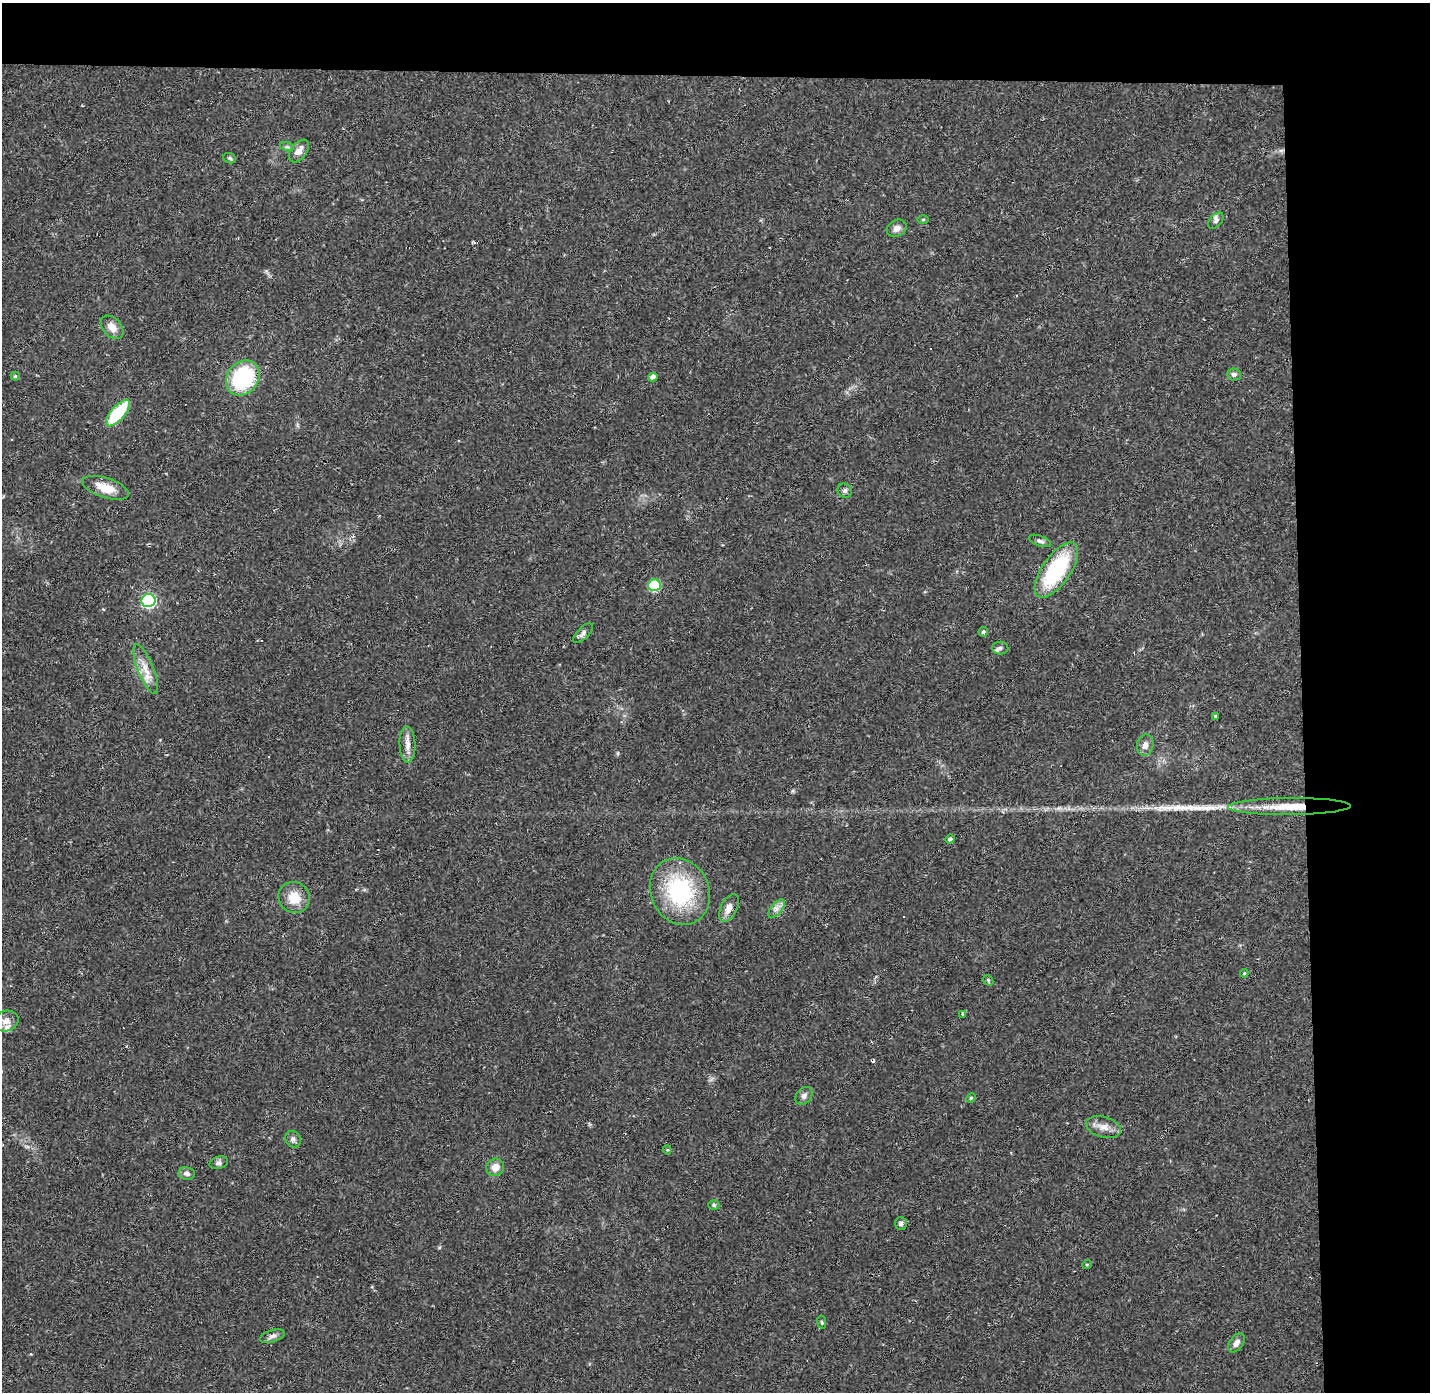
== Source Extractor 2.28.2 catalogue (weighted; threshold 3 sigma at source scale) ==
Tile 3 of 3 x 3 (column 3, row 1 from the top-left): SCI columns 2858-4285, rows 2822-4211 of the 4285 x 4255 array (HDU 1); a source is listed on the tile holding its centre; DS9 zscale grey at full resolution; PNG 1432 x 1394 px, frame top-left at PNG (2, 3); each listed source drawn as its Kron ellipse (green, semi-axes under 4 px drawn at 4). Shown black and unused: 14% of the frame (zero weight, under 2 of 3 exposures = <1% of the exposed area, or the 3 px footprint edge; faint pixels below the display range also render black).
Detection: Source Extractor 2.28.2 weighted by HDU 2 'WHT'; one run over the whole footprint, this tile lists its part. Background 0.0807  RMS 0.0053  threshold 0.0238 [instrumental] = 3 sigma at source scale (4.5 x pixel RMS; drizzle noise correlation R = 1.50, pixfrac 1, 0.05/0.05 arcsec/px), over >= 5 px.
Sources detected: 56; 4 cosmic-ray / hot-pixel residue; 1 long thin detection or spike segment (spike, bleed or trail) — neither listed nor drawn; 2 inside a brighter listed object's ellipse — not listed separately; the other 49 listed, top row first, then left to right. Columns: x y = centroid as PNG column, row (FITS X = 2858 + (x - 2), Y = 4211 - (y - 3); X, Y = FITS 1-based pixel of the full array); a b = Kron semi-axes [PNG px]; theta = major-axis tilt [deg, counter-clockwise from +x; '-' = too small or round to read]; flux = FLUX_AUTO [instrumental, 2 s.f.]
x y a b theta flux
287 147 7 4 -18 1
299 151 13 8 52 4.3
230 158 6 5 - 0.87
923 220 5 3 - 0.58
1216 221 9 6 47 1.8
897 228 10 8 28 3.1
112 327 13 9 -46 5.1
1234 374 7 6 - 1.5
15 376 4 4 - 0.7
653 377 4 4 - 2.7
243 378 19 15 51 48
118 413 16 6 49 31
106 488 24 10 -17 10
845 491 7 6 - 1.4
1040 541 11 5 -20 1.5
1056 570 32 14 55 46
654 585 6 6 - 37
148 601 7 6 - 110
983 632 5 4 - 0.97
583 633 13 5 46 2
1000 648 8 6 -1 1.6
146 669 26 8 -68 6.9
1216 716 4 3 - 1.5
407 744 18 8 -88 4.6
1145 745 11 8 77 3
1289 807 61 8 1 21
950 839 5 4 - 1.3
680 891 34 29 -65 53
294 898 16 15 - 9.8
729 908 15 8 63 4.6
776 909 11 5 51 2.4
1244 973 4 3 - 0.55
988 980 6 4 -48 0.74
963 1014 3 3 - 1.1
6 1021 13 10 20 3.8
804 1096 10 7 50 1.9
971 1098 5 4 - 0.65
1103 1127 18 10 -16 5.2
293 1139 8 7 - 1.8
667 1150 4 4 - 0.53
219 1163 9 6 16 1.5
495 1167 9 8 - 5.2
187 1173 8 6 -9 2.2
714 1205 5 4 - 0.8
901 1224 6 6 - 1.6
1087 1264 5 3 - 0.47
822 1322 7 3 -81 0.69
272 1336 13 6 18 2.2
1236 1343 11 6 54 2.7
Overlapping masked pixels (flux is a lower limit): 2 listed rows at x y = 583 633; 1289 807